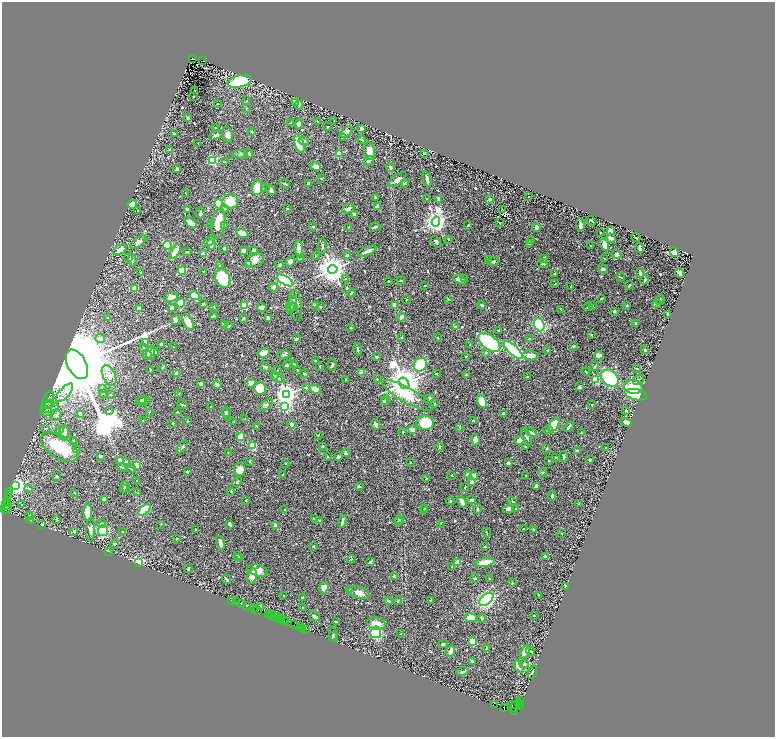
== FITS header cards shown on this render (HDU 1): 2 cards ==
NAXIS1  =                 1545
NAXIS2  =                 1469

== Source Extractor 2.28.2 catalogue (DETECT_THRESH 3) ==
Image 1545 x 1469 px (HDU 1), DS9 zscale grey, zoomed out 1/2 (1 PNG px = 2 x 2 image px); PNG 777 x 739 px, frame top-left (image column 1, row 1469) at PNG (2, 2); each listed source drawn as its Kron ellipse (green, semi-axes under 4 px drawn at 4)
Background 2.37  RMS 0.025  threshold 0.0746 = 3 sigma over >= 5 px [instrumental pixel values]
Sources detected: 656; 39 cannot appear on this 1/2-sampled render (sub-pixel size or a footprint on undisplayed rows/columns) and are neither listed nor drawn; of the other 617, the 500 brightest by FLUX_AUTO listed and drawn (117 fainter detections omitted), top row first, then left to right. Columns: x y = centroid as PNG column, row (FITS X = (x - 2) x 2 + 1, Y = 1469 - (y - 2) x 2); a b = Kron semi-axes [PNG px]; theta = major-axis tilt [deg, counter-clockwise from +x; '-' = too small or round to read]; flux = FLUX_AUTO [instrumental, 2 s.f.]
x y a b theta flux
192 59 3 2 - 630
203 61 4 2 - 710
240 81 12 6 13 320
195 90 2 1 - 2.3
193 96 2 2 - 4.8
247 101 3 2 - 3.4
295 103 4 2 - 3.2
218 104 2 2 - 2.6
299 105 4 3 - 12
246 108 3 3 - 2.6
188 118 4 2 - 8
334 120 3 3 - 3.4
291 122 3 2 - 2.4
318 122 3 2 - 2.4
299 124 4 4 - 31
328 127 2 2 - 5.2
216 128 3 2 - 2.8
362 128 3 3 - 10
252 132 3 3 - 4
346 132 7 3 40 45
174 133 3 2 - 2.6
216 135 7 3 26 14
227 135 8 5 -75 28
342 138 3 2 - 2.9
362 140 4 2 - 7.6
304 141 5 3 - 8
198 143 2 2 - 3.5
299 144 10 4 -71 180
169 150 3 2 - 3.3
369 151 8 5 -83 58
249 153 5 3 - 8.1
240 154 8 3 1 8.9
339 154 2 2 - 110
424 154 2 2 - 2.3
213 160 3 3 - 520
225 161 3 3 - 3.4
369 161 5 3 - 15
315 166 5 3 - 28
390 167 5 3 - 12
177 169 3 2 - 12
321 178 3 2 - 2.9
427 179 8 2 -77 17
397 180 10 5 36 23
308 183 4 3 - 4.7
404 183 2 2 - 20
285 184 6 2 -29 6.5
257 187 8 5 83 79
266 188 2 2 - 4.1
271 190 6 3 -60 15
186 193 2 1 - 4.2
529 196 2 1 - 2.4
375 197 2 2 - 4.7
427 199 2 2 - 3.1
438 199 4 2 - 15
490 199 3 3 - 6.4
230 202 8 7 - 80
132 204 5 4 - 24
219 204 4 3 - 120
378 207 3 3 - 34
225 208 4 3 - 5.5
187 209 4 2 - 13
287 209 2 2 - 3.3
348 209 6 4 25 18
138 210 3 2 - 2.3
503 210 2 1 - 4.8
200 213 5 3 - 9.2
354 214 4 2 - 20
591 221 5 2 - 7.3
436 222 5 4 - 3400
190 223 7 3 -35 36
218 223 15 7 81 120
499 223 3 2 - 2.3
211 225 3 2 - 2.6
468 225 3 3 - 3.2
581 225 6 2 -84 18
224 226 3 3 - 12
313 227 2 2 - 12
349 227 3 2 - 2.6
375 227 6 2 12 7.2
536 228 4 2 - 24
610 230 3 2 - 30
242 233 6 3 -22 60
600 233 2 2 - 3.7
611 238 5 3 - 20
636 238 5 1 - 4
448 239 2 2 - 3.9
210 241 6 3 23 47
532 241 4 3 - 8.6
138 242 9 4 38 23
436 242 6 3 -51 8.9
529 243 3 2 - 9.6
167 245 4 4 - 83
211 245 5 3 - 26
605 245 6 4 -70 40
323 246 8 2 -88 7.4
591 246 4 2 - 2.5
224 248 2 2 - 9.9
299 248 8 4 -86 19
640 248 5 2 - 10
120 250 8 4 24 37
244 250 4 3 - 15
254 250 3 2 - 9.9
175 251 8 4 57 47
367 251 10 3 24 34
187 252 3 2 - 2.4
674 252 5 4 - 38
203 253 4 3 - 21
616 254 5 3 - 13
315 255 3 2 - 3.4
347 255 4 3 - 22
129 257 2 2 - 27
544 258 3 3 - 19
301 259 4 2 - 6.2
489 259 3 2 - 2.7
604 259 2 1 - 2.5
132 260 6 4 -86 9.7
255 260 10 6 24 32
290 261 5 4 - 16
493 261 6 3 4 9.2
248 264 3 2 - 83
542 264 5 2 - 4.7
280 265 4 3 - 7.5
220 266 3 3 - 3.5
333 269 5 4 - 6900
603 269 5 3 - 11
182 271 4 4 - 170
204 271 2 2 - 2.5
140 273 2 2 - 3.1
555 273 3 2 - 4.3
640 273 4 2 - 12
679 273 5 3 - 25
621 277 4 2 - 5.5
223 278 10 7 -68 170
345 279 2 2 - 5.4
464 279 3 3 - 4
285 280 9 4 -29 1000
401 280 4 2 - 5.3
460 280 7 3 -25 31
644 280 5 3 - 5.1
388 281 2 2 - 4.7
555 284 3 2 - 3.4
425 285 3 2 - 3.8
629 285 4 2 - 4.2
274 287 4 3 - 15
570 287 2 2 - 2.3
135 288 4 3 - 36
347 288 3 3 - 6.5
351 293 4 3 - 6.7
195 296 5 4 - 170
171 297 7 4 12 28
601 298 2 2 - 2.6
448 299 3 2 - 4.2
407 300 3 2 - 3.6
660 300 5 2 - 3.9
181 303 4 4 - 110
203 303 4 2 - 3.2
292 304 8 4 71 15
657 304 4 3 - 7.9
245 305 3 3 - 240
296 305 15 6 -83 31
395 305 3 3 - 34
482 305 4 2 - 10
627 305 3 2 - 5.5
316 306 4 3 - 7.4
592 306 3 2 - 3.2
214 307 3 2 - 3.3
262 307 5 3 - 13
293 307 4 3 - 13
320 307 3 2 - 3.4
588 307 5 2 - 3.4
171 308 3 3 - 8.1
139 309 3 3 - 20
291 309 3 2 - 3.6
561 309 3 2 - 2.6
614 311 3 3 - 9
668 314 3 2 - 10
213 316 3 2 - 7.8
401 317 4 3 - 18
108 318 3 3 - 4.2
243 318 3 2 - 6.2
268 318 3 2 - 31
175 320 5 4 - 22
188 322 9 4 -59 69
636 323 2 2 - 4.8
224 324 3 2 - 8.3
539 325 7 5 -68 320
229 326 4 3 - 11
455 327 2 2 - 11
351 328 2 2 - 3.2
499 331 3 2 - 6.4
591 334 2 2 - 9.3
100 338 5 4 - 20
402 338 3 3 - 8.1
438 338 3 2 - 3.4
296 339 2 2 - 8.9
529 339 3 2 - 5.3
146 342 3 2 - 3.1
489 342 13 7 -36 610
162 344 4 3 - 8.2
470 345 3 2 - 2.8
573 346 4 3 - 5
174 347 2 1 - 2.8
143 348 2 2 - 3.2
358 349 6 3 -80 6.3
513 350 12 4 -43 790
645 350 3 2 - 7.7
548 351 4 3 - 7.2
155 352 3 3 - 7.6
151 353 7 4 82 45
264 353 6 4 23 41
486 353 4 3 - 6.5
147 354 4 3 - 11
284 355 6 3 6 8.4
531 355 8 5 -6 27
599 355 5 3 - 24
466 356 3 2 - 3.5
376 357 3 2 - 6.9
315 361 3 2 - 3.5
77 364 16 9 -62 170000
294 364 3 2 - 4.2
287 365 5 3 - 19
332 365 6 3 87 7.8
420 365 7 6 - 220
320 366 3 2 - 3.2
595 366 5 3 - 4.5
162 367 4 2 - 3.6
265 367 5 3 - 8.2
637 368 2 2 - 3.7
150 370 2 2 - 3.1
277 370 3 3 - 2.9
298 370 3 3 - 7.1
362 372 3 3 - 47
586 372 4 2 - 4
177 373 3 3 - 20
304 374 3 3 - 4.8
436 374 3 2 - 2.6
109 375 11 6 -64 39
274 375 3 2 - 5.8
467 375 3 2 - 6
527 377 3 2 - 4.8
278 378 7 3 -31 6.5
610 378 10 7 -40 380
377 379 2 2 - 4.9
595 379 3 3 - 390
346 380 2 2 - 5.9
638 380 6 2 38 4.7
250 383 5 4 - 19
404 383 6 4 -57 10000
201 384 3 3 - 20
217 385 4 2 - 22
579 387 3 2 - 7.6
633 387 9 6 -6 150
260 388 6 5 - 160
306 388 3 2 - 5
102 389 4 3 - 7.5
315 389 6 4 -21 38
65 393 11 5 48 31
103 394 3 2 - 3.4
111 394 3 3 - 2.8
179 394 3 2 - 3.2
287 395 4 4 - 3500
408 395 28 7 -29 210
636 395 11 5 -12 280
143 399 3 3 - 4.9
429 399 5 4 - 12
48 400 9 5 68 26
386 400 5 3 - 11
141 401 4 3 - 5.5
143 401 7 3 11 8.6
384 401 3 3 - 7
482 401 6 4 -66 62
435 403 3 2 - 3.5
49 404 4 3 - 7.3
182 404 5 3 - 5.7
266 405 8 4 38 10
592 405 2 2 - 2.6
50 407 9 5 4 22
211 407 2 2 - 5
285 407 4 3 - 510
626 410 3 3 - 5.3
109 411 4 2 - 3
46 412 6 4 9 10
149 412 3 2 - 2.4
177 412 2 2 - 2.8
226 412 5 3 - 6.9
503 413 2 2 - 20
80 414 4 3 - 23
226 414 5 3 - 8.2
56 415 6 4 63 8.5
245 419 3 2 - 3.1
143 421 3 2 - 2.9
187 421 2 2 - 2.5
234 421 3 2 - 2.7
473 421 4 3 - 7.7
626 422 6 3 -23 15
173 423 2 2 - 3.1
425 423 8 7 - 180
291 424 4 4 - 16
376 424 5 3 - 17
554 425 7 4 57 130
256 426 3 3 - 4.8
460 427 3 2 - 2.9
568 427 6 2 55 14
45 428 3 2 - 2.4
60 430 4 3 - 4
412 430 3 3 - 36
548 430 5 3 - 6.2
403 432 3 3 - 4.3
531 432 6 3 -32 13
64 433 8 5 89 24
582 433 3 2 - 12
318 435 3 2 - 2.8
241 437 4 3 - 56
526 437 9 3 -65 13
74 440 2 2 - 4.8
475 440 5 3 - 33
519 440 5 3 - 45
253 445 4 3 - 100
323 446 3 2 - 5.3
60 447 21 11 -33 170
182 447 7 3 52 8.1
439 447 5 2 - 4.3
525 447 3 2 - 3.2
547 448 4 3 - 4.1
606 448 3 2 - 6
76 449 3 2 - 3.1
577 451 4 2 - 19
228 453 3 2 - 2.5
346 453 4 2 - 8
100 456 2 2 - 8.9
327 456 3 2 - 3.4
564 456 5 3 - 6.9
338 457 4 3 - 8.5
555 457 2 2 - 3.5
120 460 4 3 - 21
549 460 2 2 - 3.6
589 460 3 2 - 6
250 461 2 2 - 7.4
126 462 4 3 - 7.1
410 462 2 2 - 2.4
285 463 2 2 - 2.5
508 463 3 2 - 13
137 465 4 4 - 57
122 467 5 2 - 4.8
131 469 4 3 - 5
240 470 6 6 - 49
187 471 2 2 - 6.3
543 472 4 3 - 5.1
467 474 3 3 - 14
283 475 3 2 - 4.4
474 475 4 3 - 13
57 476 2 2 - 9
452 476 2 2 - 3.1
526 476 2 2 - 3.3
427 478 3 2 - 5.3
137 481 2 2 - 3.6
237 482 5 3 - 4.4
472 482 3 3 - 24
16 485 4 4 - 1800
359 486 4 3 - 3.7
536 486 3 3 - 17
126 487 6 3 -72 8.7
464 487 3 3 - 2.8
29 489 3 2 - 3.3
123 489 3 3 - 4.3
231 491 2 2 - 3.6
9 492 3 1 - 320
75 493 2 1 - 2.3
137 493 3 2 - 3.1
8 494 2 2 - 600
552 496 4 3 - 8.7
104 499 3 3 - 25
472 500 4 3 - 19
6 501 2 1 - 190
246 501 2 2 - 3
450 501 4 3 - 4.6
512 501 4 3 - 4.6
462 502 6 3 -64 20
7 504 2 2 - 280
579 504 4 2 - 6
21 505 4 3 - 4.1
5 506 3 2 - 550
6 508 6 2 53 1000
8 509 2 1 - 560
425 509 2 1 - 2.5
477 509 5 3 - 7.1
508 509 5 4 - 30
516 509 2 2 - 3.3
144 510 7 3 42 230
284 510 2 2 - 5.3
423 510 3 2 - 2.6
88 512 8 4 89 130
29 516 4 2 - 3.7
314 518 4 2 - 2.8
57 519 4 3 - 4.4
399 520 5 3 - 5.3
31 521 2 2 - 18
320 521 4 3 - 6.5
342 521 6 2 74 19
398 521 3 2 - 2.8
102 523 4 4 - 5.7
441 523 3 2 - 2.3
161 524 2 2 - 5.8
230 524 3 2 - 11
42 525 2 2 - 7.8
276 525 4 3 - 16
523 528 3 2 - 2.5
195 529 2 2 - 3.3
91 530 12 4 89 20
533 530 3 3 - 4.4
74 531 3 3 - 10
103 531 5 5 - 170
123 532 2 2 - 3.3
487 533 5 2 - 2.6
562 533 2 2 - 2.3
177 539 3 2 - 2.7
220 543 7 3 -76 24
115 544 4 3 - 7
314 546 3 2 - 3.3
485 547 2 2 - 2.9
109 551 3 2 - 2.9
237 555 3 2 - 2.4
239 557 3 2 - 2.3
545 557 3 2 - 9.2
351 559 4 2 - 3.6
370 562 3 3 - 4.5
458 562 3 2 - 120
138 563 3 3 - 660
485 563 10 4 8 86
452 567 4 3 - 4.5
188 569 3 2 - 12
257 570 10 5 -16 38
252 576 8 4 79 53
395 577 3 3 - 12
474 578 4 2 - 5.9
489 578 2 2 - 2.5
226 579 5 3 - 11
512 583 3 2 - 4.2
565 587 3 2 - 5.7
324 588 6 4 72 28
349 589 2 2 - 3
359 592 11 5 -17 25
538 595 3 2 - 2.6
284 596 3 2 - 3.6
303 597 3 2 - 5.7
486 599 8 5 41 950
232 600 3 1 - 34
431 600 2 2 - 6.7
388 601 4 2 - 9.4
398 601 4 2 - 4.2
236 602 2 1 - 130
241 604 3 2 - 320
248 606 5 2 - 670
260 607 3 3 - 8.4
303 607 3 2 - 3.7
253 608 3 2 - 610
258 610 2 1 - 180
270 614 3 2 - 370
268 615 2 1 - 350
272 616 2 1 - 110
275 616 2 1 - 360
314 616 6 2 -34 12
534 616 2 2 - 3.9
277 618 2 1 - 370
471 618 6 4 -8 68
481 618 4 3 - 5.5
280 619 2 1 - 320
284 620 2 1 - 180
286 621 3 1 - 330
287 622 2 2 - 130
336 622 3 2 - 6.4
294 624 2 1 - 410
376 624 9 6 -11 42
300 627 2 1 - 160
302 628 3 2 - 320
305 629 2 1 - 140
376 632 6 5 - 270
401 634 2 2 - 2.6
334 635 7 3 -76 8
333 637 4 2 - 6.1
472 642 3 3 - 100
443 644 5 3 - 6.9
486 648 4 2 - 4.1
450 651 6 3 69 18
531 651 4 2 - 3.2
525 652 7 3 66 43
472 661 4 3 - 13
524 664 5 3 - 22
518 666 7 3 -65 47
462 672 6 3 14 7.4
532 672 7 2 69 5.6
521 701 3 1 - 170
520 703 2 2 - 220
518 704 2 1 - 220
494 705 3 1 - 110
512 705 5 2 - 900
519 705 2 1 - 110
515 706 6 3 63 1100
504 708 3 2 - 200
515 711 2 1 - 75
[117 fainter detections neither listed nor drawn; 39 sub-pixel or undisplayed-footprint detections neither listed nor drawn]